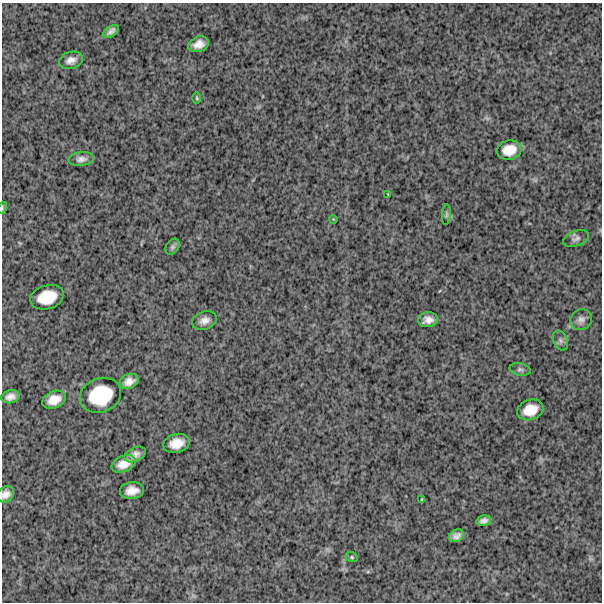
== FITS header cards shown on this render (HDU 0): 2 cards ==
NAXIS1  =                  600
NAXIS2  =                  600

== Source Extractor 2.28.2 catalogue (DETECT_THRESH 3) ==
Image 600 x 600 px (HDU 0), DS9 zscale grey, 1 PNG px = 1 image px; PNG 604 x 604 px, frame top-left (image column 1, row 600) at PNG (2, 3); each listed source drawn as its Kron ellipse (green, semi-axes under 4 px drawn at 4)
Background 1450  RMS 290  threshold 872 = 3 sigma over >= 5 px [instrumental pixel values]
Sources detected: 32; all 32 listed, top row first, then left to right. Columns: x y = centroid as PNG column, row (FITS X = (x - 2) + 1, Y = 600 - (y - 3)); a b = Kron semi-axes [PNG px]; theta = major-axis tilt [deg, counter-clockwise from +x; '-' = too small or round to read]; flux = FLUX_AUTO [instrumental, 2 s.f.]
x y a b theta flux
111 31 8 5 33 86000
199 44 10 7 22 170000
71 60 12 8 16 130000
197 98 6 4 -89 24000
509 150 12 9 12 280000
81 159 13 7 8 95000
388 194 2 2 - 12000
2 208 6 4 72 21000
446 215 10 4 85 43000
333 219 4 3 - 17000
576 238 13 7 20 77000
172 247 8 6 58 49000
47 297 17 12 17 470000
204 320 13 9 19 140000
428 320 10 7 9 140000
581 320 11 10 - 110000
561 340 10 7 -65 68000
520 370 10 6 -10 57000
129 381 10 7 25 150000
100 395 21 17 22 840000
10 397 9 6 13 120000
54 400 12 8 22 230000
530 410 13 10 20 320000
176 443 13 9 14 270000
135 454 11 7 24 130000
124 464 12 8 22 230000
132 491 12 8 7 210000
6 494 9 7 40 120000
422 500 4 2 - 25000
484 521 7 5 14 82000
456 536 8 6 29 96000
352 557 6 5 - 32000
At the frame edge (FLAGS 8, measured only in part): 2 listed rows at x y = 2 208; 6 494